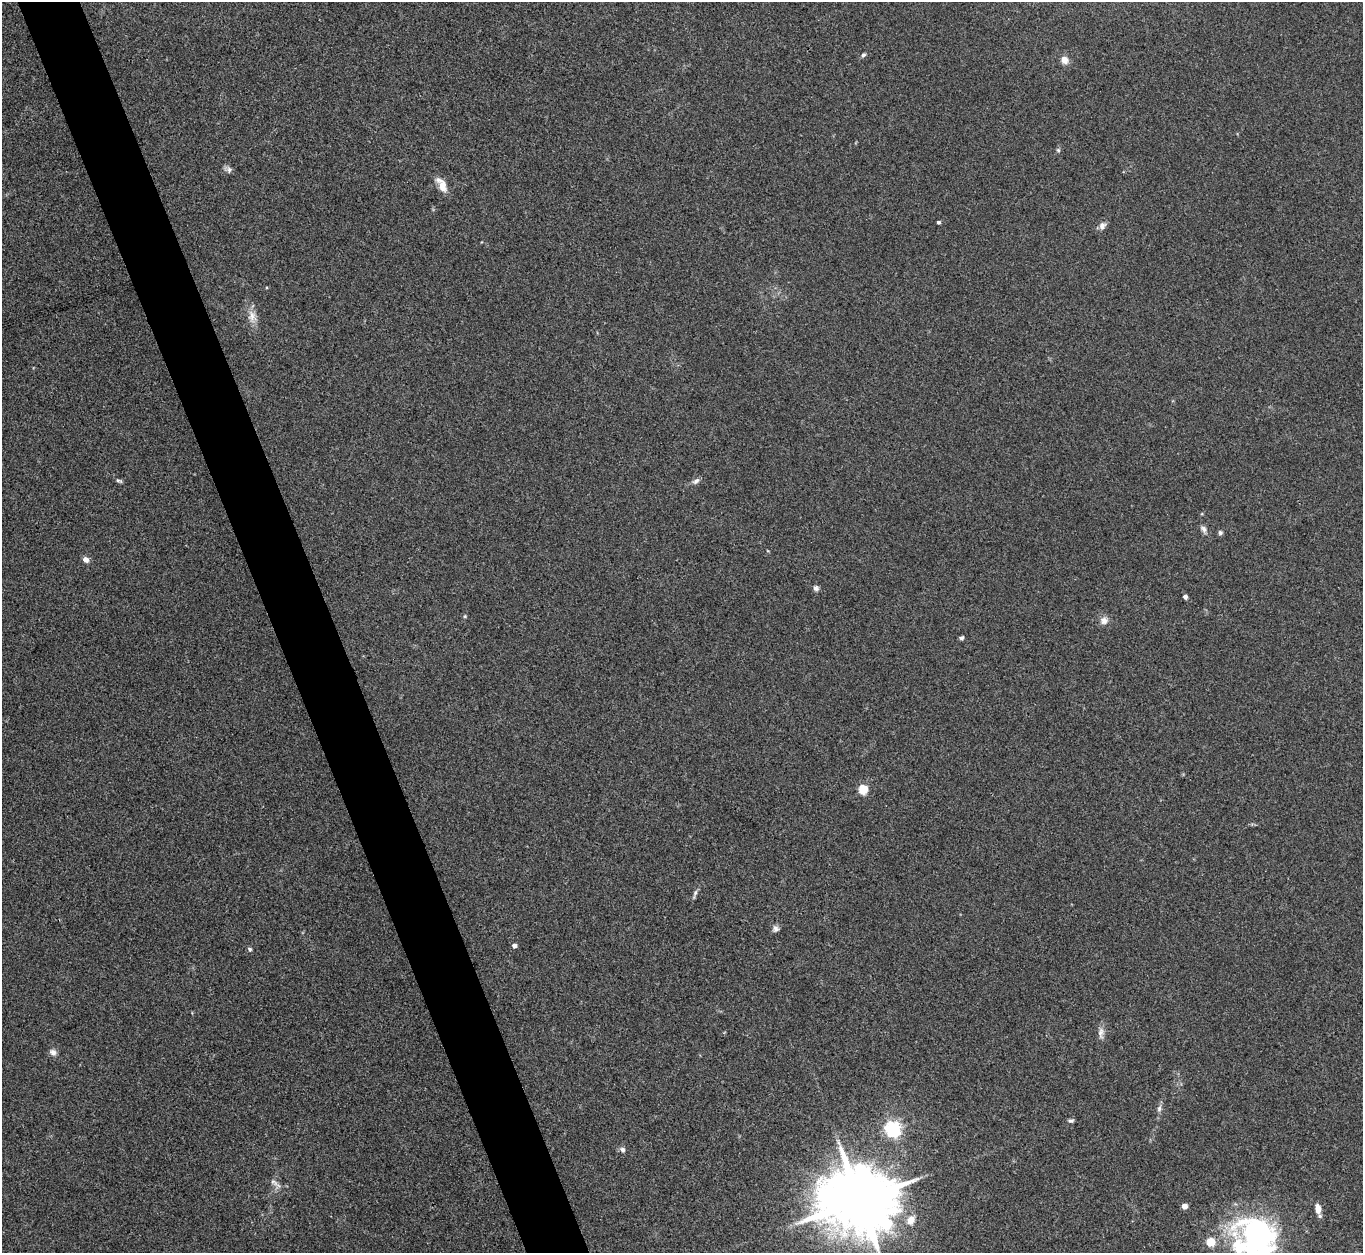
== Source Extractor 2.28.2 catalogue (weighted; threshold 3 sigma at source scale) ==
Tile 11 of 4 x 4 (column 3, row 3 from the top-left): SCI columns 2723-4083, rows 1400-2650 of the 5443 x 5430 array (HDU 1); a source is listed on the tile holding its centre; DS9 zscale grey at full resolution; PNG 1365 x 1255 px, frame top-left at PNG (2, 2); no overlay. Shown black and unused: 5% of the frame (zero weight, under 3 of 4 exposures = <1% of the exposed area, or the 3 px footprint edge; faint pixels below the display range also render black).
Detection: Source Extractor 2.28.2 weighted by HDU 2 'WHT'; one run over the whole footprint, this tile lists its part. Background 0.0468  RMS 0.005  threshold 0.0226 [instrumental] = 3 sigma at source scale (4.5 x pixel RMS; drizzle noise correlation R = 1.50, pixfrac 1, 0.05/0.05 arcsec/px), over >= 5 px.
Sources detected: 37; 1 inside a brighter object's white glare — not listed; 1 inside a brighter listed object's ellipse — not listed separately; the other 35 listed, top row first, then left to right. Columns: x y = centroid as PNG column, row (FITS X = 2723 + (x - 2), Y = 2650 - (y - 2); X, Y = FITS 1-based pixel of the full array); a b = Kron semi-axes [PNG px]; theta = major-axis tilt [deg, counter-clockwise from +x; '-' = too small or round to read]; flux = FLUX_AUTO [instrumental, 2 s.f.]
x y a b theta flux
863 55 7 5 17 0.92
1064 60 10 8 -62 3.3
1058 150 5 5 - 0.77
229 170 9 6 -83 1.5
442 186 17 10 -76 5.4
938 222 4 3 - 0.95
1102 225 10 9 - 2.3
252 316 17 11 -78 4.9
119 481 9 4 -17 0.9
696 481 9 6 39 1.6
1203 529 11 6 -57 1.8
1220 533 5 5 - 1.1
86 560 7 6 - 2.5
816 588 7 7 - 1.4
1185 597 5 4 - 1.4
465 616 5 4 - 0.56
1104 621 10 10 - 2.9
961 638 4 4 - 1.1
863 789 5 5 - 30
695 893 8 4 64 1.1
776 929 9 8 - 1.7
514 946 4 4 - 2.3
250 949 5 5 - 1
1101 1033 17 7 88 2.8
53 1052 9 7 -31 2.1
1159 1109 8 6 75 1.4
1071 1121 7 4 0 0.93
893 1129 6 6 - 170
623 1150 7 6 - 1.5
274 1182 13 5 -40 2
859 1200 19 16 3 5300
1184 1206 4 4 - 5.2
1318 1209 10 6 -82 4.6
911 1220 11 9 64 4.4
1256 1235 51 43 -17 100
Isophote crosses this tile's border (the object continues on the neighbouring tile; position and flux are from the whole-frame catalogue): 2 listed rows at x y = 859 1200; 1256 1235